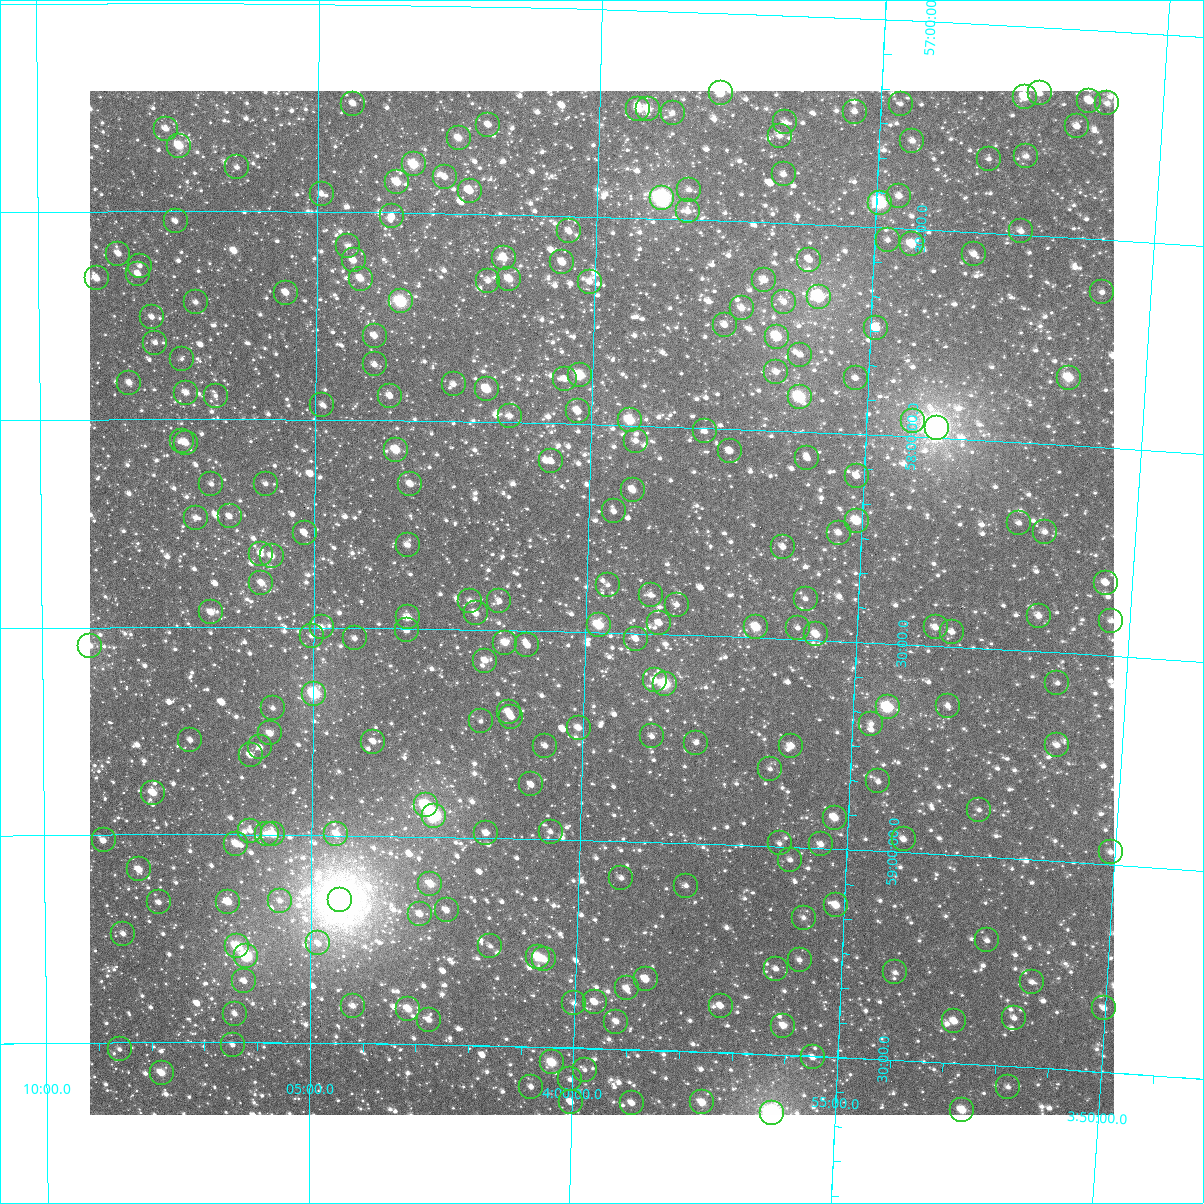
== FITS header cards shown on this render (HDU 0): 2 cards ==
NAXIS1  =                 1024
NAXIS2  =                 1024

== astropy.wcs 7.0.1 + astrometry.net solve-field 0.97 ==
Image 1024 x 1024 px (HDU 0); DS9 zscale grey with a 90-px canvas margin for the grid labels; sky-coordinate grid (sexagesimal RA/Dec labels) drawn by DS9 from the SOLVED WCS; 238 Tycho-2 reference stars matched to detected sources circled (green)
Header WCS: RA---TAN-SIP/DEC--TAN-SIP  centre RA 03:59:43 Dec +58:26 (59.93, +58.43 deg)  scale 8.66 arcsec/px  FOV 147.8' x 147.9'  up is +178 deg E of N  parity flipped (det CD > 0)
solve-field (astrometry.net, Tycho-2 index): VERIFIED the header's WCS against the Tycho-2 star catalogue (verified at 6 index scales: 14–238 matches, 0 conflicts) and refined it, rather than solving blind
Solved WCS: RA---TAN-SIP/DEC--TAN-SIP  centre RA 03:59:43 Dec +58:26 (59.93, +58.43 deg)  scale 8.66 arcsec/px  FOV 147.8' x 147.9'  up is +178 deg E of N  parity flipped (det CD > 0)
The solver's refit moves the header's centre by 0.38 arcsec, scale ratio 1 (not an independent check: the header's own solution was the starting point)
Tycho-2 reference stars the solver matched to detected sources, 238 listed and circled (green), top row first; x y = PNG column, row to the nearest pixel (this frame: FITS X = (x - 90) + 1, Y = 1024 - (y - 91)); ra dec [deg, ICRS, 3 dp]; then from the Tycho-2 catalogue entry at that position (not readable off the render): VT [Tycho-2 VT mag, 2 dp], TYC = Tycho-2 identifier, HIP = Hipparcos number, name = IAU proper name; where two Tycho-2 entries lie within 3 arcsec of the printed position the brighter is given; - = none
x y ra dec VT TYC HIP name
721 93 59.463 +57.193 9.36 3725-621-1 - -
1040 93 58.048 +57.159 10.42 3725-974-1 - -
1025 97 58.113 +57.169 9.45 3725-993-1 - -
1089 101 57.826 +57.170 10.27 3725-729-1 - -
1107 103 57.746 +57.174 11.18 3725-15-1 - -
353 104 61.094 +57.239 11.07 3726-483-1 - -
901 104 58.662 +57.201 11.47 3725-4-1 - -
638 109 59.826 +57.237 9.77 3725-498-1 - -
648 109 59.781 +57.237 10.18 3725-866-1 - -
855 112 58.864 +57.225 10.96 3725-877-1 - -
673 113 59.673 +57.246 11.16 3725-797-1 - -
785 122 59.171 +57.258 10.79 3725-199-1 - -
488 125 60.491 +57.285 11.44 3726-979-1 - -
1077 126 57.875 +57.233 11.63 3725-377-1 - -
166 129 61.927 +57.302 10.79 3726-639-1 - -
780 136 59.193 +57.291 11.23 3725-214-1 - -
459 138 60.623 +57.318 9.85 3726-229-1 - -
912 141 58.602 +57.289 11.11 3725-710-1 - -
179 146 61.868 +57.343 9.19 3726-306-1 19247 -
1026 156 58.092 +57.312 11.30 3725-341-1 - -
989 159 58.259 +57.323 11.50 3725-971-1 - -
414 164 60.821 +57.383 8.90 3726-984-1 - -
237 167 61.610 +57.394 11.26 3726-787-1 - -
784 174 59.169 +57.383 10.79 3725-838-1 - -
445 177 60.681 +57.412 11.29 3726-514-1 - -
397 182 60.894 +57.427 9.72 3726-434-1 - -
689 190 59.587 +57.429 11.11 3725-302-1 - -
470 191 60.569 +57.444 10.94 3726-1535-1 - -
322 194 61.231 +57.457 10.85 3726-1326-1 - -
899 196 58.650 +57.424 11.40 3725-195-1 - -
662 198 59.708 +57.451 6.96 3725-1789-1 18602 -
880 203 58.734 +57.441 7.80 3725-1845-1 18314 -
688 211 59.591 +57.480 10.87 3725-1708-1 - -
392 216 60.913 +57.508 11.34 3726-1321-1 - -
176 221 61.883 +57.525 11.70 3726-1462-1 - -
569 231 60.119 +57.537 11.14 3726-1331-1 - -
1021 231 58.097 +57.492 10.85 3725-1714-1 - -
888 240 58.691 +57.530 11.10 3725-1598-1 - -
912 244 58.583 +57.537 9.65 3725-1569-1 - -
348 246 61.112 +57.581 11.22 3726-1403-1 - -
118 254 62.141 +57.602 10.50 3726-1278-1 - -
974 254 58.303 +57.553 11.19 3725-1833-1 - -
504 258 60.408 +57.604 9.94 3726-1418-1 - -
354 260 61.084 +57.616 10.65 3726-1437-1 - -
809 260 59.040 +57.585 11.20 3725-1737-1 - -
562 262 60.146 +57.611 10.06 3726-1143-1 - -
140 266 62.044 +57.631 11.36 3726-1315-1 - -
138 274 62.053 +57.651 10.94 3726-1121-1 - -
97 278 62.239 +57.661 10.55 3726-1629-1 - -
361 279 61.052 +57.660 10.06 3726-1537-1 - -
509 279 60.384 +57.654 9.75 3726-1520-1 - -
764 280 59.240 +57.638 10.40 3725-1474-1 - -
488 281 60.478 +57.660 11.74 3726-1186-1 - -
590 282 60.022 +57.657 10.95 3726-1240-1 - -
1102 292 57.718 +57.628 11.34 3725-1502-1 - -
286 293 61.387 +57.695 10.34 3726-1578-1 - -
819 297 58.990 +57.674 8.87 3725-1807-1 - -
401 301 60.871 +57.714 8.02 3726-1610-1 18932 -
196 302 61.793 +57.719 11.19 3726-1625-1 - -
784 302 59.145 +57.690 10.77 3725-1367-1 - -
742 308 59.334 +57.709 10.57 3725-1368-1 - -
152 317 61.990 +57.755 11.39 3726-1243-1 - -
725 325 59.408 +57.750 10.99 3725-1672-1 - -
876 328 58.725 +57.743 9.95 3725-1274-1 - -
375 336 60.986 +57.797 10.52 3726-1586-1 - -
777 337 59.171 +57.774 9.01 3725-1282-1 - -
155 343 61.975 +57.816 11.91 3726-1409-1 - -
800 355 59.062 +57.815 11.40 3725-1417-1 - -
182 359 61.856 +57.855 11.92 3726-1677-1 - -
375 364 60.984 +57.866 10.88 3726-1596-1 - -
776 372 59.169 +57.859 11.63 3725-1240-1 - -
580 375 60.053 +57.882 8.98 3726-1266-1 - -
856 378 58.808 +57.866 11.44 3725-1040-1 - -
1069 378 57.844 +57.838 9.28 3725-1636-1 18042 -
565 379 60.123 +57.892 11.52 3726-1290-1 - -
129 383 62.093 +57.912 10.48 3726-1515-1 - -
454 384 60.624 +57.911 11.54 3726-1136-1 - -
487 389 60.474 +57.921 9.25 3726-1614-1 - -
186 393 61.837 +57.937 10.48 3726-1197-1 - -
216 396 61.702 +57.944 12.54 3726-1082-1 - -
390 396 60.912 +57.941 11.05 3726-1097-1 - -
800 397 59.057 +57.917 8.25 3725-1211-1 - -
322 405 61.218 +57.964 11.21 3726-1104-1 - -
578 411 60.060 +57.969 10.72 3726-1081-1 - -
510 416 60.368 +57.984 10.68 3726-1307-1 - -
630 420 59.823 +57.987 8.79 3725-1230-1 18632 -
913 421 58.540 +57.962 11.15 3725-1134-1 - -
937 428 58.430 +57.975 5.81 3725-1884-1 18217 -
705 431 59.480 +58.008 11.50 3725-1728-1 - -
182 441 61.857 +58.053 12.00 3726-1427-1 - -
636 441 59.793 +58.036 10.80 3725-1720-1 - -
186 443 61.837 +58.058 10.54 3726-1086-1 - -
396 450 60.881 +58.071 9.70 3726-1170-1 - -
730 451 59.363 +58.053 11.48 3725-1253-1 - -
807 458 59.010 +58.063 11.39 3725-1495-1 - -
551 461 60.175 +58.091 11.31 3726-1408-1 - -
857 476 58.783 +58.100 10.90 3725-1476-1 - -
211 484 61.721 +58.157 11.98 3730-574-1 - -
266 484 61.474 +58.155 11.21 3730-412-1 - -
410 484 60.815 +58.152 10.33 3730-522-1 - -
633 490 59.799 +58.154 10.22 3729-435-1 - -
614 511 59.883 +58.208 11.46 3729-731-1 - -
230 516 61.637 +58.234 11.46 3730-358-1 - -
196 518 61.791 +58.238 11.36 3730-466-1 - -
857 521 58.773 +58.209 9.37 3729-681-1 18325 -
1019 523 58.033 +58.194 11.56 3729-141-1 - -
1045 532 57.913 +58.211 11.21 3729-73-1 - -
305 533 61.295 +58.272 11.34 3730-408-1 - -
839 533 58.854 +58.239 10.74 3729-63-1 - -
408 545 60.821 +58.299 11.18 3730-556-1 - -
783 547 59.105 +58.279 11.02 3729-193-1 - -
261 554 61.493 +58.325 11.14 3730-420-1 - -
272 556 61.443 +58.329 10.09 3730-586-1 - -
261 583 61.491 +58.394 10.05 3730-1558-1 - -
1106 583 57.620 +58.325 11.00 3729-585-1 - -
608 585 59.900 +58.385 11.37 3729-933-1 - -
651 595 59.702 +58.406 11.19 3729-931-1 - -
806 599 58.991 +58.401 12.15 3729-895-1 - -
470 601 60.532 +58.430 11.04 3730-1529-1 - -
499 601 60.397 +58.430 11.71 3730-1439-1 - -
677 605 59.582 +58.427 10.99 3729-689-1 - -
211 612 61.721 +58.466 10.38 3730-1365-1 - -
476 613 60.503 +58.461 11.02 3730-1566-1 - -
1039 616 57.918 +58.414 10.51 3729-135-1 - -
408 617 60.815 +58.472 10.51 3730-1334-1 - -
1111 621 57.583 +58.415 11.22 3729-775-1 - -
659 623 59.659 +58.473 11.48 3729-665-1 - -
599 625 59.936 +58.482 8.88 3729-467-1 - -
322 627 61.212 +58.500 10.65 3730-1350-1 - -
756 627 59.213 +58.475 9.35 3729-201-1 - -
936 627 58.389 +58.455 10.52 3729-591-1 - -
798 628 59.021 +58.472 12.59 3729-183-1 - -
407 630 60.819 +58.505 11.59 3730-1502-1 - -
952 632 58.312 +58.464 11.35 3729-797-1 - -
816 634 58.936 +58.486 9.91 3729-203-1 - -
312 636 61.258 +58.521 11.70 3730-1263-1 - -
355 638 61.060 +58.526 11.07 3730-1327-1 - -
636 639 59.764 +58.512 11.28 3729-911-1 - -
505 643 60.367 +58.530 10.04 3730-1450-1 - -
527 645 60.264 +58.534 10.60 3730-1385-1 - -
90 646 62.278 +58.545 10.89 3730-1289-1 - -
485 661 60.457 +58.574 10.56 3730-1541-1 - -
655 680 59.672 +58.611 11.07 3729-93-1 - -
1057 683 57.814 +58.573 11.67 3729-119-1 - -
665 684 59.623 +58.619 8.39 3729-57-1 18567 -
314 694 61.244 +58.660 7.82 3730-1047-1 19057 -
948 706 58.313 +58.643 11.21 3729-187-1 - -
888 707 58.591 +58.653 8.85 3729-381-1 18260 -
273 708 61.434 +58.696 11.47 3730-1073-1 - -
509 712 60.342 +58.697 11.44 3730-1071-1 - -
511 717 60.330 +58.708 11.32 3730-1401-1 - -
481 721 60.471 +58.720 11.91 3730-1035-1 - -
871 724 58.664 +58.695 11.40 3729-283-1 - -
579 728 60.018 +58.731 10.43 3730-983-1 - -
270 733 61.447 +58.756 10.32 3730-797-1 - -
652 736 59.677 +58.746 11.71 3729-669-1 - -
190 740 61.817 +58.772 11.16 3730-1009-1 - -
373 742 60.968 +58.773 10.80 3730-1326-1 - -
696 743 59.471 +58.758 11.30 3729-531-1 - -
1057 745 57.800 +58.722 10.52 3729-253-1 - -
545 746 60.170 +58.776 11.45 3730-1001-1 - -
791 746 59.029 +58.756 10.45 3729-55-1 - -
260 747 61.493 +58.790 10.89 3730-1463-1 - -
251 755 61.537 +58.809 11.16 3730-1400-1 - -
770 769 59.123 +58.814 11.55 3729-1239-1 - -
878 781 58.617 +58.833 11.01 3729-1217-1 - -
531 784 60.231 +58.870 11.49 3730-994-1 - -
153 793 61.990 +58.899 10.01 3730-1292-1 - -
426 805 60.720 +58.924 8.31 3730-975-1 18880 -
979 810 58.142 +58.888 11.80 3729-1034-1 - -
434 816 60.682 +58.949 7.56 3730-817-1 18871 -
835 818 58.813 +58.925 9.66 3729-1106-1 - -
250 831 61.537 +58.991 11.12 3730-901-1 - -
551 832 60.135 +58.982 11.36 3730-730-1 - -
486 833 60.436 +58.988 10.92 3730-859-1 - -
267 834 61.461 +58.999 11.14 3730-1194-1 - -
273 834 61.429 +58.998 9.79 3730-827-1 - -
336 834 61.135 +58.997 10.01 3730-937-1 - -
904 839 58.486 +58.969 10.80 3729-964-1 - -
104 840 62.220 +59.013 12.07 3730-729-1 - -
780 843 59.065 +58.992 11.30 3729-958-1 - -
236 844 61.603 +59.022 10.07 3730-894-1 - -
821 844 58.871 +58.990 10.95 3729-954-1 - -
1111 852 57.519 +58.971 11.15 3729-820-1 - -
790 860 59.012 +59.031 11.61 3729-968-1 - -
139 869 62.057 +59.084 10.22 3730-1416-1 - -
621 878 59.798 +59.089 11.52 3729-758-1 - -
430 884 60.692 +59.114 9.47 3730-1512-1 - -
686 886 59.494 +59.103 12.00 3729-1039-1 - -
340 900 61.113 +59.156 5.09 3730-1595-1 19018 -
280 901 61.397 +59.158 11.49 3730-964-1 - -
159 902 61.964 +59.163 11.24 3730-814-1 - -
228 902 61.639 +59.161 9.93 3730-1241-1 - -
836 905 58.788 +59.135 9.82 3729-1091-1 - -
447 910 60.614 +59.176 10.67 3730-1371-1 - -
420 914 60.739 +59.187 10.81 3730-1198-1 - -
804 918 58.938 +59.168 11.45 3729-1052-1 - -
123 934 62.133 +59.238 10.96 3730-683-1 - -
987 940 58.071 +59.201 11.28 3729-1033-1 - -
318 943 61.215 +59.261 11.50 3730-722-1 - -
237 946 61.598 +59.268 8.89 3730-331-1 - -
490 946 60.405 +59.261 11.71 3730-1341-1 - -
246 956 61.553 +59.293 8.07 3730-743-1 - -
538 957 60.180 +59.285 9.10 3730-786-1 - -
544 959 60.150 +59.290 10.31 3730-1121-1 - -
800 960 58.948 +59.270 11.41 3729-816-1 - -
776 969 59.058 +59.294 11.34 3729-394-1 - -
895 972 58.496 +59.290 11.45 3729-548-1 - -
646 979 59.669 +59.330 10.04 3729-360-1 - -
244 981 61.562 +59.352 11.57 3730-767-1 - -
1032 982 57.849 +59.295 11.41 3729-596-1 - -
627 988 59.757 +59.354 10.86 3729-1002-1 - -
595 1002 59.907 +59.389 10.29 3729-340-1 - -
574 1003 60.005 +59.393 11.12 3730-547-1 - -
353 1006 61.048 +59.410 10.76 3730-1297-1 - -
721 1006 59.312 +59.388 10.67 3729-528-1 - -
1104 1008 57.503 +59.347 11.29 3729-866-1 - -
408 1009 60.788 +59.415 9.67 3730-855-1 - -
235 1014 61.606 +59.431 10.86 3730-459-1 - -
1014 1018 57.924 +59.384 11.32 3729-156-1 - -
429 1020 60.688 +59.441 10.33 3730-1196-1 - -
954 1021 58.205 +59.399 10.08 3729-1236-1 - -
616 1022 59.802 +59.435 10.93 3729-1179-1 - -
783 1026 59.011 +59.430 10.40 3729-1190-1 - -
233 1045 61.616 +59.505 11.61 3730-871-1 - -
120 1049 62.152 +59.516 11.31 3730-718-1 - -
813 1057 58.866 +59.503 11.23 3729-120-1 - -
552 1062 60.101 +59.537 9.14 3730-1011-1 - -
585 1070 59.944 +59.552 11.74 3729-544-1 - -
162 1073 61.953 +59.573 9.72 3730-733-1 - -
570 1079 60.013 +59.577 11.52 3730-319-1 - -
531 1087 60.197 +59.597 11.52 3730-1576-1 - -
1008 1087 57.933 +59.550 11.63 3729-1177-1 - -
571 1102 60.007 +59.631 11.89 3730-790-1 - -
702 1102 59.382 +59.622 9.58 3729-1205-1 18516 -
632 1103 59.716 +59.629 10.80 3729-334-1 - -
962 1110 58.145 +59.611 9.39 3729-586-1 18128 -
772 1113 59.048 +59.642 6.63 3729-1086-1 18413 -